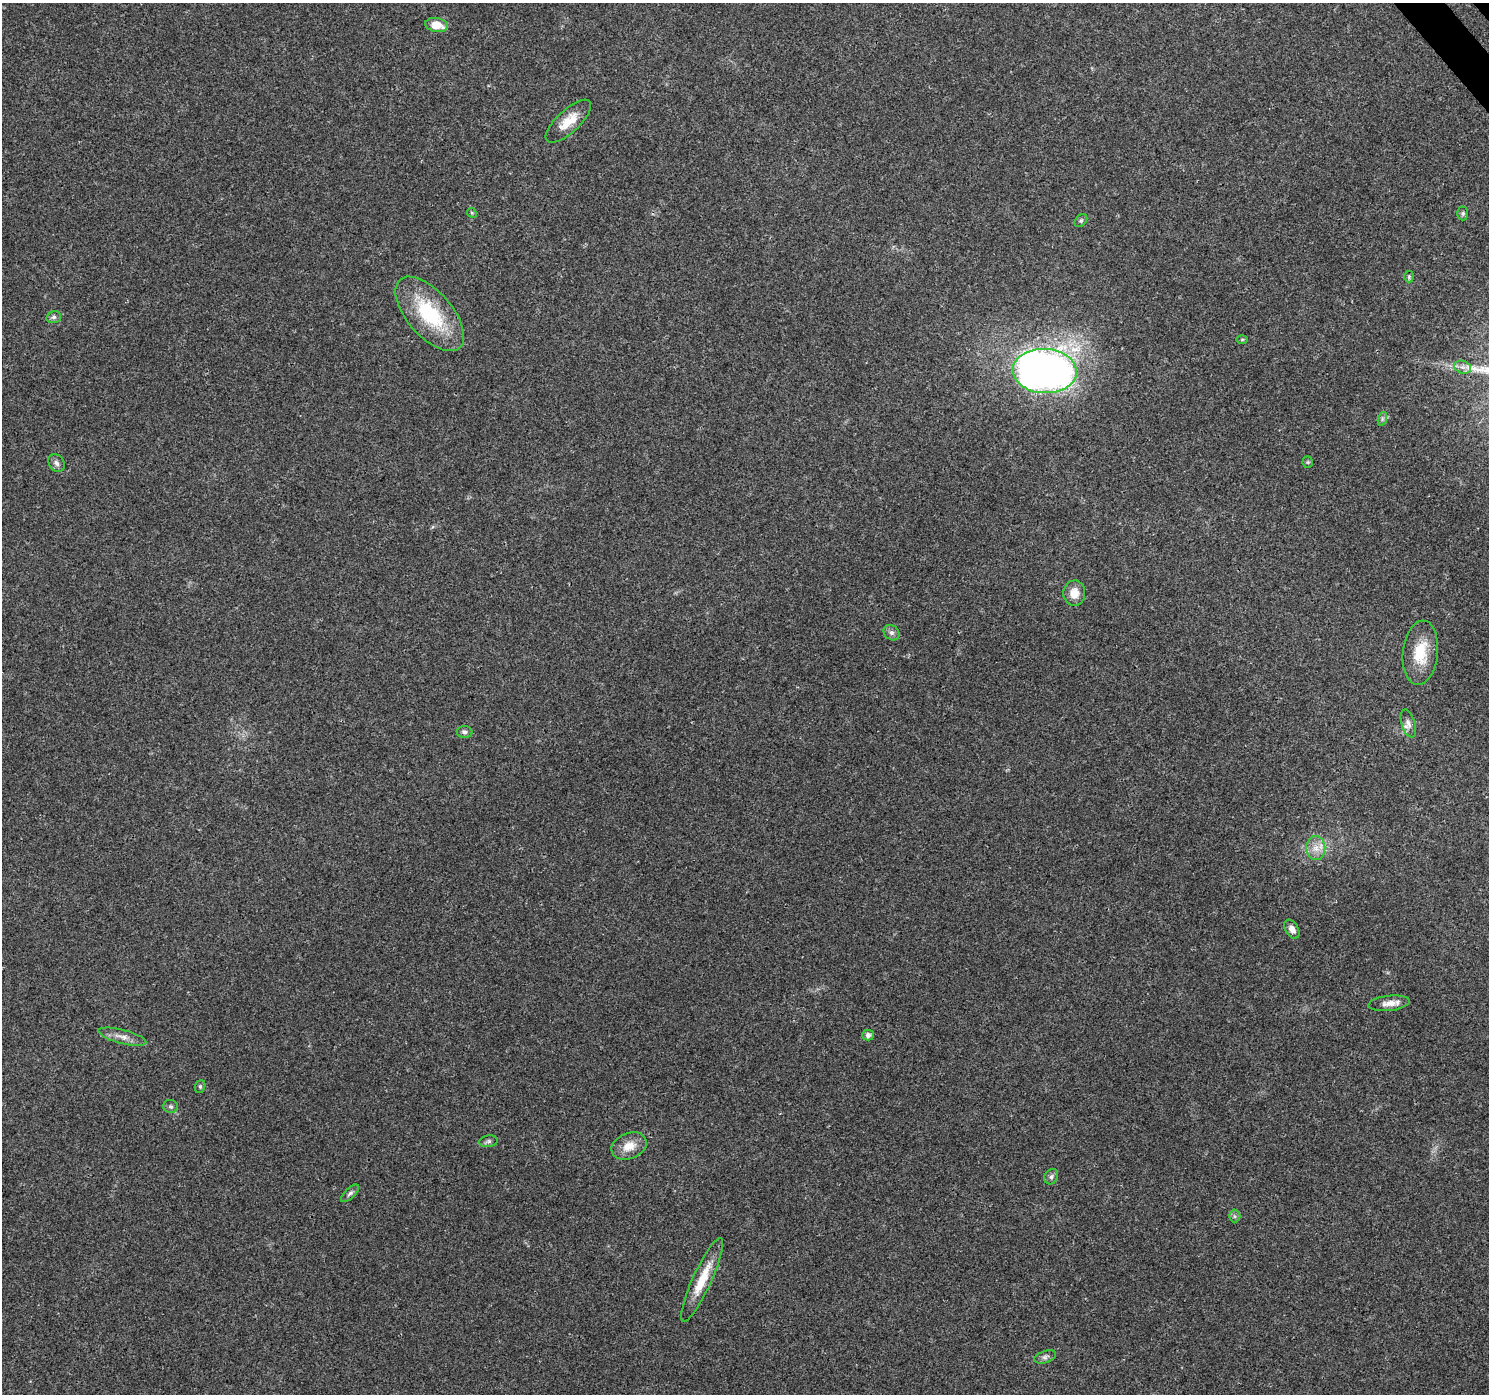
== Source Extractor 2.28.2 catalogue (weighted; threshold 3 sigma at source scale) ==
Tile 10 of 4 x 4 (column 2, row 3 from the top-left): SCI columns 1540-3026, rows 1632-3023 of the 6045 x 5985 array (HDU 1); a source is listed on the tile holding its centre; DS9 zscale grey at full resolution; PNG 1491 x 1396 px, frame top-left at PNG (2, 3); each listed source drawn as its Kron ellipse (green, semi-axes under 4 px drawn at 4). Shown black and unused: <1% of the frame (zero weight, under 3 of 4 exposures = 5% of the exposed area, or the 3 px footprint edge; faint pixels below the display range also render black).
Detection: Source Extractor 2.28.2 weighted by HDU 2 'WHT'; one run over the whole footprint, this tile lists its part. Background 0.0257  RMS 0.003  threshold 0.0135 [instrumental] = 3 sigma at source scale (4.5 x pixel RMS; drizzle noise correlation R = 1.50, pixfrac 1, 0.0396/0.0396 arcsec/px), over >= 5 px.
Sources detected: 33; all 33 listed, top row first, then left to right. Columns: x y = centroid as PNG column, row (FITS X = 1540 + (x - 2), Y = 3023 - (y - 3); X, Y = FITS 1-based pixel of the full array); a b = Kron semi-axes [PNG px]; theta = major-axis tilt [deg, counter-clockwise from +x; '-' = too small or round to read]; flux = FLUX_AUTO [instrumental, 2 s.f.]
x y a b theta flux
436 25 11 7 -10 4.7
568 121 29 11 43 5.5
472 213 5 4 - 0.33
1463 213 7 5 89 0.53
1081 221 7 5 48 0.55
1409 277 6 5 - 0.44
430 314 45 22 -49 22
54 317 7 5 15 0.75
1242 339 6 4 1 0.34
1463 367 8 6 -18 1.2
1045 371 32 22 -3 180
1382 419 7 4 72 0.65
1308 462 5 5 - 0.45
56 463 9 7 -56 1.1
1074 593 12 11 - 3.7
891 633 8 7 - 1
1420 653 32 17 84 9.1
1408 723 14 7 -72 1.5
465 732 8 6 -1 0.75
1316 848 12 9 -89 2.9
1292 929 10 6 -59 1.7
1389 1003 21 7 6 2.6
868 1035 5 5 - 1.3
122 1037 25 7 -14 2.6
200 1086 6 5 - 0.49
171 1106 7 6 - 0.66
488 1141 9 6 10 0.74
629 1146 18 12 22 4.3
1051 1177 8 6 59 0.9
350 1193 11 5 44 0.88
1235 1216 6 6 - 0.6
702 1280 46 9 65 8
1045 1357 11 5 19 0.99